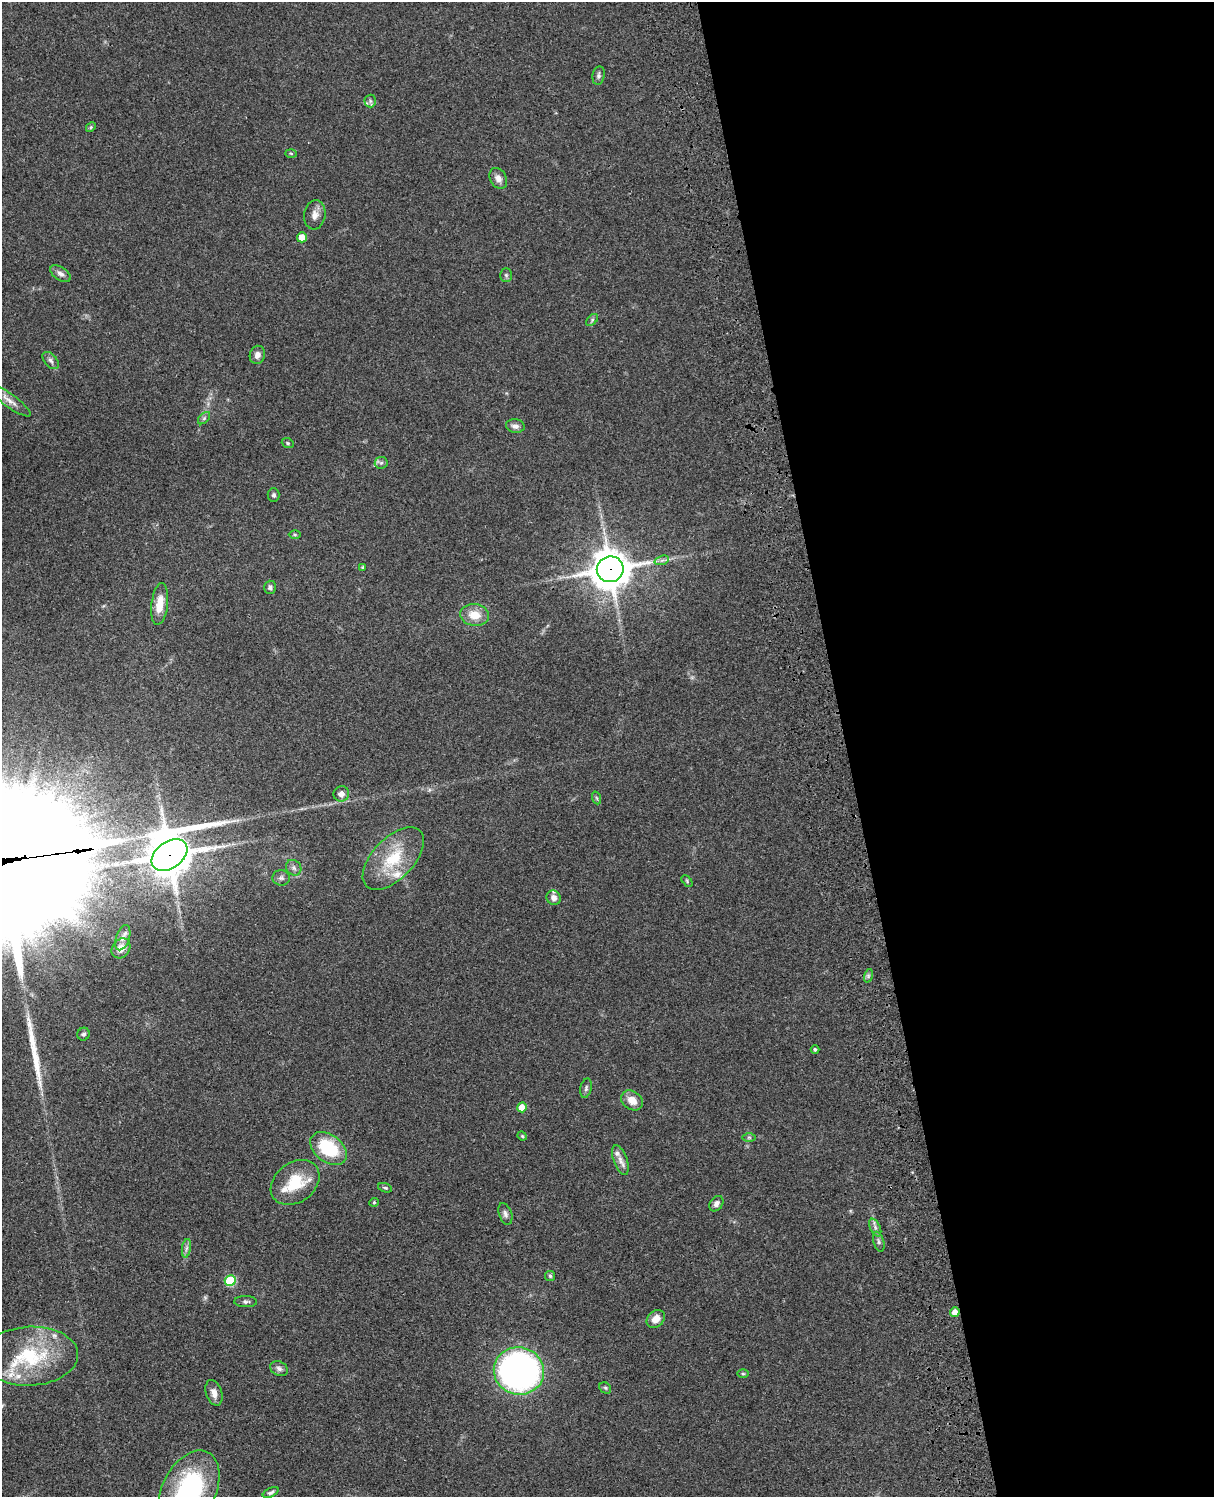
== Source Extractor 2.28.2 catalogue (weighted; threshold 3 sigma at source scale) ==
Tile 8 of 4 x 3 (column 4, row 2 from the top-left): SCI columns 3758-4969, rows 1773-3267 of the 5088 x 4927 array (HDU 1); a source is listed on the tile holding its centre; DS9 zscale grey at full resolution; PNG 1216 x 1499 px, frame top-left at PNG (2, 2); each listed source drawn as its Kron ellipse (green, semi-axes under 4 px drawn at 4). Shown black and unused: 30% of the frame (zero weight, under 3 of 4 exposures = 6% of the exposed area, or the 3 px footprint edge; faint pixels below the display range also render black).
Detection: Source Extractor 2.28.2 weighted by HDU 2 'WHT'; one run over the whole footprint, this tile lists its part. Background 0.0752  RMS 0.0059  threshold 0.0265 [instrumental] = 3 sigma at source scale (4.5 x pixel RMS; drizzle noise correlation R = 1.50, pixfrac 1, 0.05/0.05 arcsec/px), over >= 5 px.
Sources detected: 77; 1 too faint to see at this stretch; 1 long thin detection or spike segment (spike, bleed or trail) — neither listed nor drawn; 9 inside a brighter listed object's ellipse — not listed separately; the other 66 listed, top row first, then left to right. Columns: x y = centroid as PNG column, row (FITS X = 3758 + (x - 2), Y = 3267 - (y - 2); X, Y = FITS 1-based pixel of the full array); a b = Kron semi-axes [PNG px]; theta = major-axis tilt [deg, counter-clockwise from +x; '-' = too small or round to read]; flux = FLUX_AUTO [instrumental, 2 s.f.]
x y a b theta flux
599 76 9 6 81 1.7
370 101 6 6 - 1.4
91 127 5 4 - 0.73
291 153 5 3 - 0.64
498 178 11 8 -61 3.5
315 215 14 10 82 4.3
302 237 5 5 - 6.8
60 274 11 6 -35 2.7
506 275 7 5 -88 1.1
592 320 7 4 46 1.1
257 355 9 7 72 2.7
51 361 10 6 -49 2
10 401 25 6 -36 5.1
204 418 7 4 46 1.1
515 426 9 6 -9 2.8
288 443 6 4 -21 0.83
381 463 6 5 - 1.4
274 495 7 6 - 1.4
295 534 6 4 -1 0.79
662 560 7 4 19 1.5
363 567 3 3 - 0.85
610 569 13 12 - 1400
270 587 6 6 - 1.5
160 604 21 8 83 9.3
475 615 14 11 -8 9.5
341 794 8 7 - 3.3
597 798 7 4 -70 0.86
169 855 20 13 36 1700
393 859 39 20 46 25
294 868 8 7 - 2.1
281 878 8 7 - 1.9
687 881 7 4 -47 0.83
554 898 7 6 - 2.8
123 938 13 6 71 2.6
121 948 11 8 54 4.6
868 976 7 4 72 1.1
84 1034 6 6 - 1.5
815 1049 4 4 - 0.94
586 1088 10 5 76 1.5
632 1100 12 9 -33 6
522 1107 5 5 - 8.6
522 1136 5 4 - 0.63
749 1137 7 4 -1 1
329 1149 21 13 -37 32
620 1160 16 6 -70 3.7
295 1182 26 20 37 20
385 1188 7 4 -20 0.92
374 1202 4 4 - 0.7
716 1204 8 6 54 2.4
505 1214 11 6 -71 2.2
875 1227 9 5 -64 1.8
879 1242 10 5 -74 1.6
186 1248 9 4 81 1.8
550 1276 5 5 - 0.95
230 1281 5 5 - 37
246 1302 11 5 -1 1.7
955 1312 5 5 - 4.2
656 1319 10 8 44 5.6
30 1356 48 29 3 45
279 1368 9 7 -26 2.3
519 1371 25 23 -15 200
743 1373 5 3 - 0.67
605 1388 6 5 - 0.95
214 1393 13 8 -72 3.9
189 1490 42 26 63 80
271 1493 9 4 26 1.2
Overlapping masked pixels (flux is a lower limit): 2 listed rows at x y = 610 569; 169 855
Isophote crosses this tile's border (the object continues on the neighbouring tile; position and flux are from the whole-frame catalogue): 1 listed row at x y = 189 1490